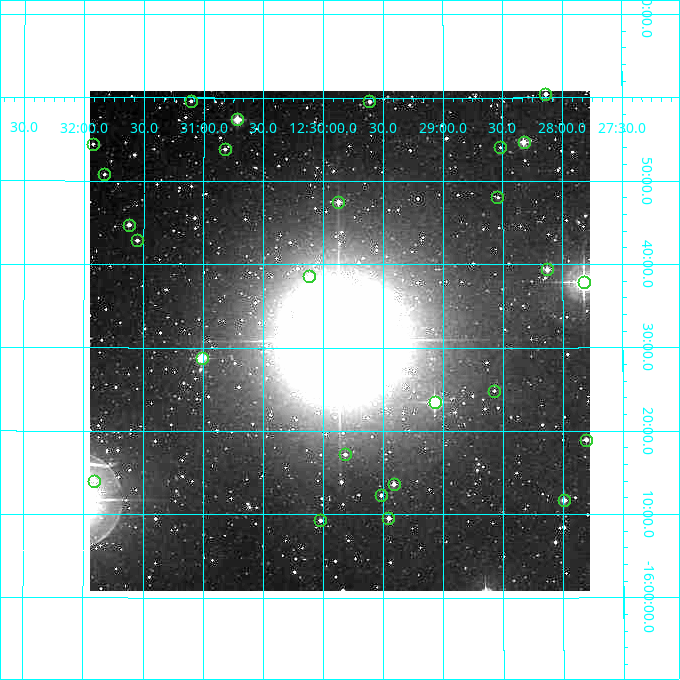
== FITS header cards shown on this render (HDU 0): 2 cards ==
NAXIS1  =                  500
NAXIS2  =                  500

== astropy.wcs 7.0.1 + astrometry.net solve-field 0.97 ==
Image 500 x 500 px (HDU 0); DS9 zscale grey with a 90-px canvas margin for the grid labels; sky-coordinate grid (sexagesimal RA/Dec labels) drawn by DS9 from the SOLVED WCS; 27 Tycho-2 reference stars matched to detected sources circled (green)
Header WCS: none
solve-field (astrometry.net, Tycho-2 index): SOLVED blind (the file carries no WCS)
Solved WCS: RA---TAN-SIP/DEC--TAN-SIP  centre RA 12:29:52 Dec -16:31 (187.47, -16.51 deg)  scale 7.2 arcsec/px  FOV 60.0' x 60.0'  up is -180 deg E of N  parity flipped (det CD > 0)
(file carries no celestial WCS; the grid is the blind solution)
Tycho-2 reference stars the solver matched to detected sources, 27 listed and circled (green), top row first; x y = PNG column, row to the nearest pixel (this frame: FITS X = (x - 90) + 1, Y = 500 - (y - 91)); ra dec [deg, ICRS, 3 dp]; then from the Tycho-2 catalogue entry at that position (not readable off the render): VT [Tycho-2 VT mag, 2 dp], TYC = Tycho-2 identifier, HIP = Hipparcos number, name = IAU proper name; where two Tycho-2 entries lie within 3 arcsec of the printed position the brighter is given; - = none
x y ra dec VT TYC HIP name
545 94 187.035 -17.007 10.62 6103-2314-1 - -
191 101 187.776 -16.993 11.51 6103-1343-1 - -
369 101 187.403 -16.992 11.03 6103-778-1 - -
237 119 187.679 -16.956 8.98 6103-1008-1 61047 -
524 142 187.080 -16.911 9.56 6103-1652-1 60853 -
93 144 187.981 -16.907 11.41 6103-989-1 - -
500 147 187.130 -16.900 11.44 6103-1647-1 - -
225 149 187.706 -16.897 11.38 6103-1003-1 - -
104 174 187.957 -16.846 11.67 6103-1125-1 - -
497 197 187.135 -16.800 11.74 6103-2126-1 - -
338 202 187.468 -16.791 10.24 6103-212-1 - -
129 225 187.906 -16.746 10.43 6103-1183-1 - -
137 240 187.888 -16.715 11.24 6103-1379-1 - -
547 269 187.032 -16.656 10.08 6103-1683-1 - -
309 276 187.529 -16.643 9.92 6103-814-1 - -
584 282 186.956 -16.632 6.39 6103-2396-1 60809 -
202 358 187.753 -16.480 8.65 6103-939-1 - -
494 391 187.144 -16.414 11.65 6103-2356-1 - -
435 402 187.268 -16.392 8.10 6103-2167-1 - -
586 440 186.952 -16.316 10.86 6103-1413-1 - -
345 454 187.455 -16.287 11.59 6103-1025-1 - -
94 481 187.977 -16.234 11.28 6103-563-1 - -
394 484 187.353 -16.227 10.60 6103-2025-1 - -
381 495 187.379 -16.205 11.48 6103-124-1 - -
564 500 186.999 -16.195 10.10 6103-1553-1 - -
388 518 187.364 -16.159 10.47 6103-1216-1 - -
320 520 187.506 -16.155 10.85 6103-1142-1 - -